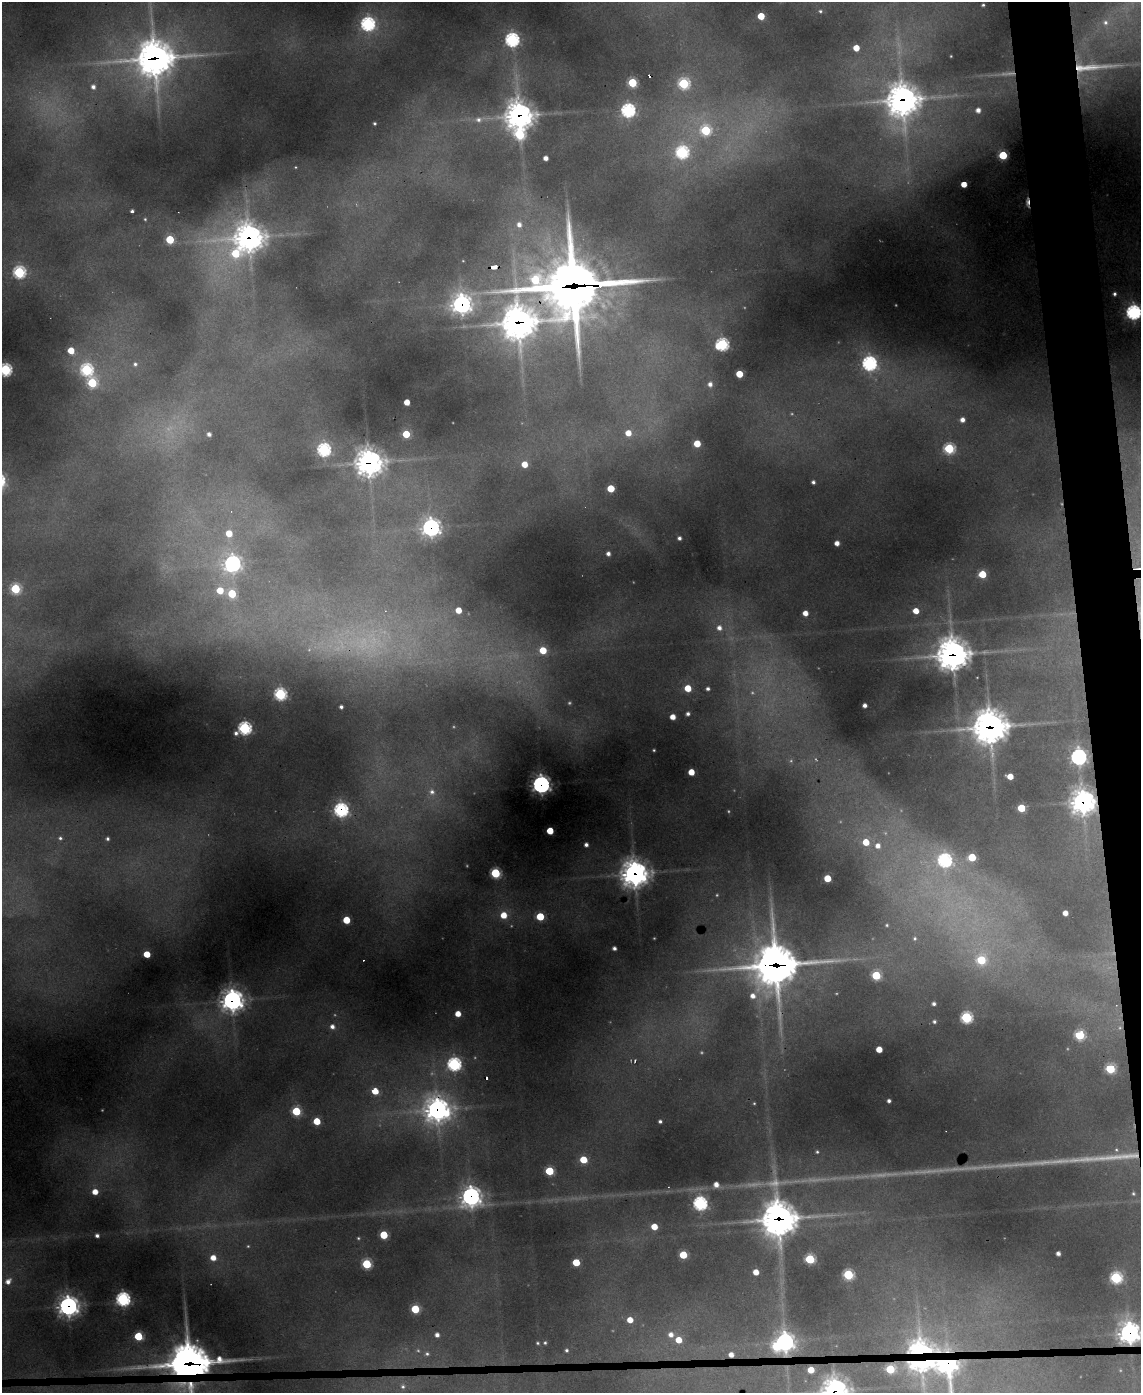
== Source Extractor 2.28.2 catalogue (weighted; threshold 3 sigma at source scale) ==
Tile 6 of 4 x 3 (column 2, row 2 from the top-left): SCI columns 1139-2277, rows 1624-3014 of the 4554 x 4534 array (HDU 1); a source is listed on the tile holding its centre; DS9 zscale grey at full resolution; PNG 1143 x 1395 px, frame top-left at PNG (2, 2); no overlay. Shown black and unused: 4% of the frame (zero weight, under 3 of 4 exposures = <1% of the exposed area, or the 3 px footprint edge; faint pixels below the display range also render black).
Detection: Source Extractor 2.28.2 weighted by HDU 2 'WHT'; one run over the whole footprint, this tile lists its part. Background 0.73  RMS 0.023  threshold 0.104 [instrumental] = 3 sigma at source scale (4.5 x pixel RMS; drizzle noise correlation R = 1.50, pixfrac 1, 0.05/0.05 arcsec/px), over >= 5 px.
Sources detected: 201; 12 too faint to see at this stretch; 1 inside a brighter object's white glare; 3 cosmic-ray / hot-pixel residue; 1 long thin detection or spike segment (spike, bleed or trail) — not listed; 4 inside a brighter listed object's ellipse — not listed separately; the other 180 listed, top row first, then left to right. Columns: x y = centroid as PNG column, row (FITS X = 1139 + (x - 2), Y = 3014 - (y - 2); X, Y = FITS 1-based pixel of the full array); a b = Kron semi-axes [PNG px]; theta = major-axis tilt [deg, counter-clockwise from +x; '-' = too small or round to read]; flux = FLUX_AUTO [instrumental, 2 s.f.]
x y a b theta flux
983 5 3 3 - 3
820 11 5 4 - 4.1
761 16 5 5 - 56
1105 22 8 8 - 13
368 24 7 6 - 430
512 40 6 6 - 500
856 48 5 5 - 36
154 58 17 15 3 3100
1090 67 56 8 4 65
632 83 5 5 - 140
684 83 6 6 - 230
93 87 5 5 - 10
903 100 14 13 - 2200
628 110 6 6 - 420
978 110 4 4 - 13
519 116 11 10 - 2000
478 120 7 6 - 8.4
374 123 4 3 - 3.6
706 130 6 6 - 180
520 134 7 6 - 200
682 152 6 6 - 350
1003 155 5 5 - 140
546 158 4 4 - 13
295 167 4 2 - 1.5
964 184 4 4 - 34
1027 202 11 4 -88 9.7
132 211 3 3 - 5.8
145 219 4 4 - 2.9
519 224 7 6 - 15
249 237 14 12 -6 1800
170 239 5 5 - 110
235 253 8 8 - 110
494 267 6 4 2 62
19 272 6 6 - 310
573 286 41 23 2 10000
1114 294 4 4 - 5.3
462 304 8 8 - 1000
1133 312 7 7 - 520
519 322 22 14 -15 3100
722 344 6 6 - 360
71 350 5 5 - 47
869 363 7 7 - 460
135 364 5 4 - 4.5
5 370 6 5 - 360
87 370 6 6 - 300
739 374 5 5 - 58
92 383 6 6 - 170
710 384 5 5 - 10
407 402 4 4 - 28
962 420 4 4 - 12
628 433 5 5 - 28
209 434 5 4 - 8.1
406 434 5 5 - 72
697 443 5 5 - 52
949 448 6 5 - 210
324 450 6 6 - 410
369 462 10 9 - 2200
524 464 5 5 - 29
813 482 4 3 - 5.6
611 488 5 5 - 73
431 527 8 7 - 940
229 533 5 5 - 40
679 538 4 4 - 6.4
837 543 4 4 - 15
608 554 4 4 - 8.7
232 564 8 7 - 660
982 574 5 5 - 68
15 589 5 5 - 190
220 590 5 5 - 49
232 594 5 5 - 100
458 610 5 4 - 33
916 611 5 4 - 29
805 613 4 4 - 19
719 628 7 6 - 14
543 650 6 5 - 59
952 655 12 11 - 3100
688 688 5 5 - 46
708 689 4 4 - 5.8
280 694 6 5 - 340
864 705 4 3 - 8.9
341 707 3 3 - 6
688 714 3 3 - 6.4
673 717 4 4 - 22
990 727 13 12 - 3100
244 728 7 6 - 430
654 750 3 2 - 2
1078 757 7 6 - 710
691 772 5 4 - 37
1010 776 5 4 - 32
541 784 7 7 - 890
432 792 8 8 - 12
1083 802 9 9 - 1700
1021 808 5 5 - 82
341 810 7 6 - 450
550 831 5 4 - 56
60 838 5 4 - 4.6
107 839 4 4 - 4.6
866 842 6 6 - 41
586 845 4 3 - 7.6
878 846 7 7 - 18
972 857 5 5 - 81
945 860 7 6 - 440
495 873 5 5 - 190
635 874 10 9 - 2200
827 878 5 5 - 58
1065 913 4 4 - 17
504 915 6 6 - 35
540 916 5 5 - 83
346 920 5 5 - 63
887 925 4 4 - 2.6
915 938 5 5 - 4.2
614 948 4 4 - 7.3
147 954 5 4 - 51
981 960 6 6 - 110
776 965 22 18 4 4700
876 975 5 5 - 140
753 996 7 7 - 16
232 1000 9 9 - 1400
934 1004 4 4 - 5.8
458 1014 5 4 - 27
966 1017 6 6 - 290
934 1022 5 5 - 4.7
332 1026 6 6 - 11
1080 1035 5 5 - 160
879 1049 4 4 - 34
635 1061 4 3 - 2.2
454 1064 6 6 - 490
1110 1069 5 5 - 160
375 1091 5 4 - 50
889 1101 4 3 - 6.4
754 1103 4 3 - 2.1
437 1110 11 10 - 1600
296 1111 5 5 - 140
317 1121 5 5 - 60
660 1121 4 3 - 4.7
817 1152 5 4 - 3.5
583 1160 5 5 - 63
549 1171 5 5 - 120
716 1184 5 5 - 15
95 1192 5 5 - 26
1133 1194 5 4 - 2.7
471 1196 8 8 - 1200
700 1203 6 6 - 450
778 1219 15 13 2 3400
654 1227 5 5 - 37
383 1235 5 5 - 86
97 1236 5 4 - 7.2
358 1238 4 4 - 2.7
1058 1253 4 4 - 8.9
683 1255 5 5 - 84
213 1258 5 5 - 24
810 1259 5 5 - 170
576 1262 5 5 - 72
367 1264 5 5 - 160
756 1272 5 4 - 26
848 1274 5 5 - 200
1116 1278 6 6 - 280
8 1281 7 6 - 14
123 1299 6 6 - 470
68 1306 8 8 - 1100
415 1309 5 5 - 100
630 1320 5 5 - 27
1129 1333 8 8 - 1400
671 1334 6 6 - 14
437 1335 4 4 - 9.4
138 1336 5 5 - 110
678 1340 5 5 - 35
785 1342 8 7 - 950
537 1343 4 3 - 2.9
545 1343 4 3 - 3.4
566 1350 4 4 - 4.1
427 1354 5 5 - 4.4
731 1355 4 4 - 15
189 1363 20 12 1 5000
922 1364 40 23 1 400
947 1364 9 9 - 1100
811 1370 5 5 - 37
403 1387 7 6 - 6.2
191 1388 40 11 -85 76
835 1391 10 9 - 2000
Overlapping masked pixels (flux is a lower limit): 32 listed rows (the first 20) at x y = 154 58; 1090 67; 903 100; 519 116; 1027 202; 249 237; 494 267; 573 286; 462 304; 519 322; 369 462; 431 527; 952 655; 990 727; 541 784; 1083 802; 341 810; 635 874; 776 965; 232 1000
Isophote crosses this tile's border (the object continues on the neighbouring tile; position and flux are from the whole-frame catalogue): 5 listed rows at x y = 1133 312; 5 370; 1129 1333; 191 1388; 835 1391